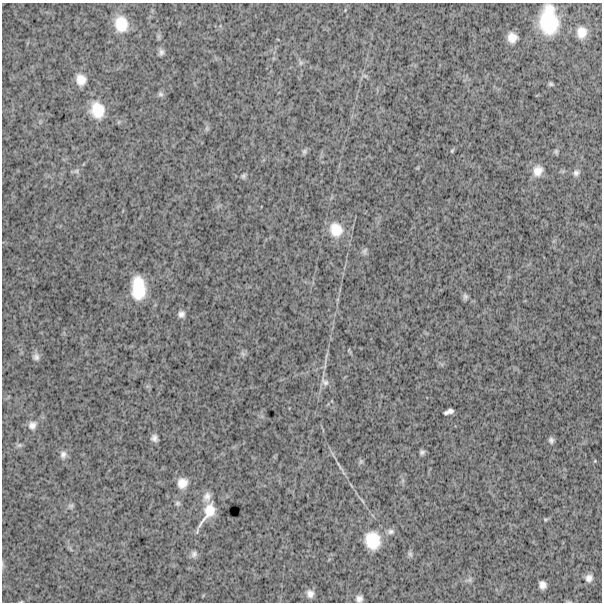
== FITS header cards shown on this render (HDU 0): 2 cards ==
NAXIS1  =                  600
NAXIS2  =                  600

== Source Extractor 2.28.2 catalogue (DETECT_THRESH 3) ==
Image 600 x 600 px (HDU 0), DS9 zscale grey, 1 PNG px = 1 image px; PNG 604 x 604 px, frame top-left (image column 1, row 600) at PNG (2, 3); no overlay
Background 1730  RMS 260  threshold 774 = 3 sigma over >= 5 px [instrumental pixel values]
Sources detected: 52; all 52 listed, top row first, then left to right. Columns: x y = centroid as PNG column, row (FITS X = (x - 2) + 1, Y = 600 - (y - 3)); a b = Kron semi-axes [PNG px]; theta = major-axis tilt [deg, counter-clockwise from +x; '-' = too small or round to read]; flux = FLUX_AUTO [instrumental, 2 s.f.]
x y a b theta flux
549 20 29 18 -87 940000
121 24 17 14 -80 400000
581 32 12 10 87 200000
512 37 10 9 - 170000
161 52 8 6 75 58000
301 63 8 5 -74 43000
365 76 7 4 -19 32000
81 80 13 11 -77 200000
551 84 6 5 - 32000
160 94 8 7 - 44000
97 110 20 16 -76 420000
207 129 7 5 -79 36000
304 151 9 6 52 38000
452 151 6 4 54 21000
556 151 7 5 -76 29000
76 171 7 6 - 45000
538 171 13 11 67 180000
576 173 9 8 - 63000
243 176 7 5 69 37000
336 230 19 17 -66 370000
364 251 9 6 66 46000
138 288 23 13 -87 610000
465 296 9 6 -90 46000
181 314 8 8 - 70000
243 354 8 5 -58 39000
326 355 10 3 69 33000
36 357 9 8 - 69000
325 382 13 8 -43 96000
449 412 9 4 20 72000
32 425 12 11 - 120000
154 438 6 6 - 69000
551 440 7 6 - 49000
19 445 7 5 19 40000
422 452 6 6 - 44000
63 454 10 9 - 81000
361 461 7 6 - 32000
338 464 10 4 -62 35000
182 483 12 11 - 180000
207 497 13 9 73 120000
177 503 7 7 - 40000
71 506 8 6 22 40000
208 513 38 12 59 360000
545 520 5 4 - 22000
391 531 10 7 1 68000
372 540 20 17 -74 500000
194 554 10 8 81 65000
410 554 9 5 -70 39000
589 578 9 9 - 92000
469 580 8 6 72 47000
542 585 7 6 - 93000
310 594 10 9 - 99000
359 599 7 6 - 72000
At the frame edge (FLAGS 8, measured only in part): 1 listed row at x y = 359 599